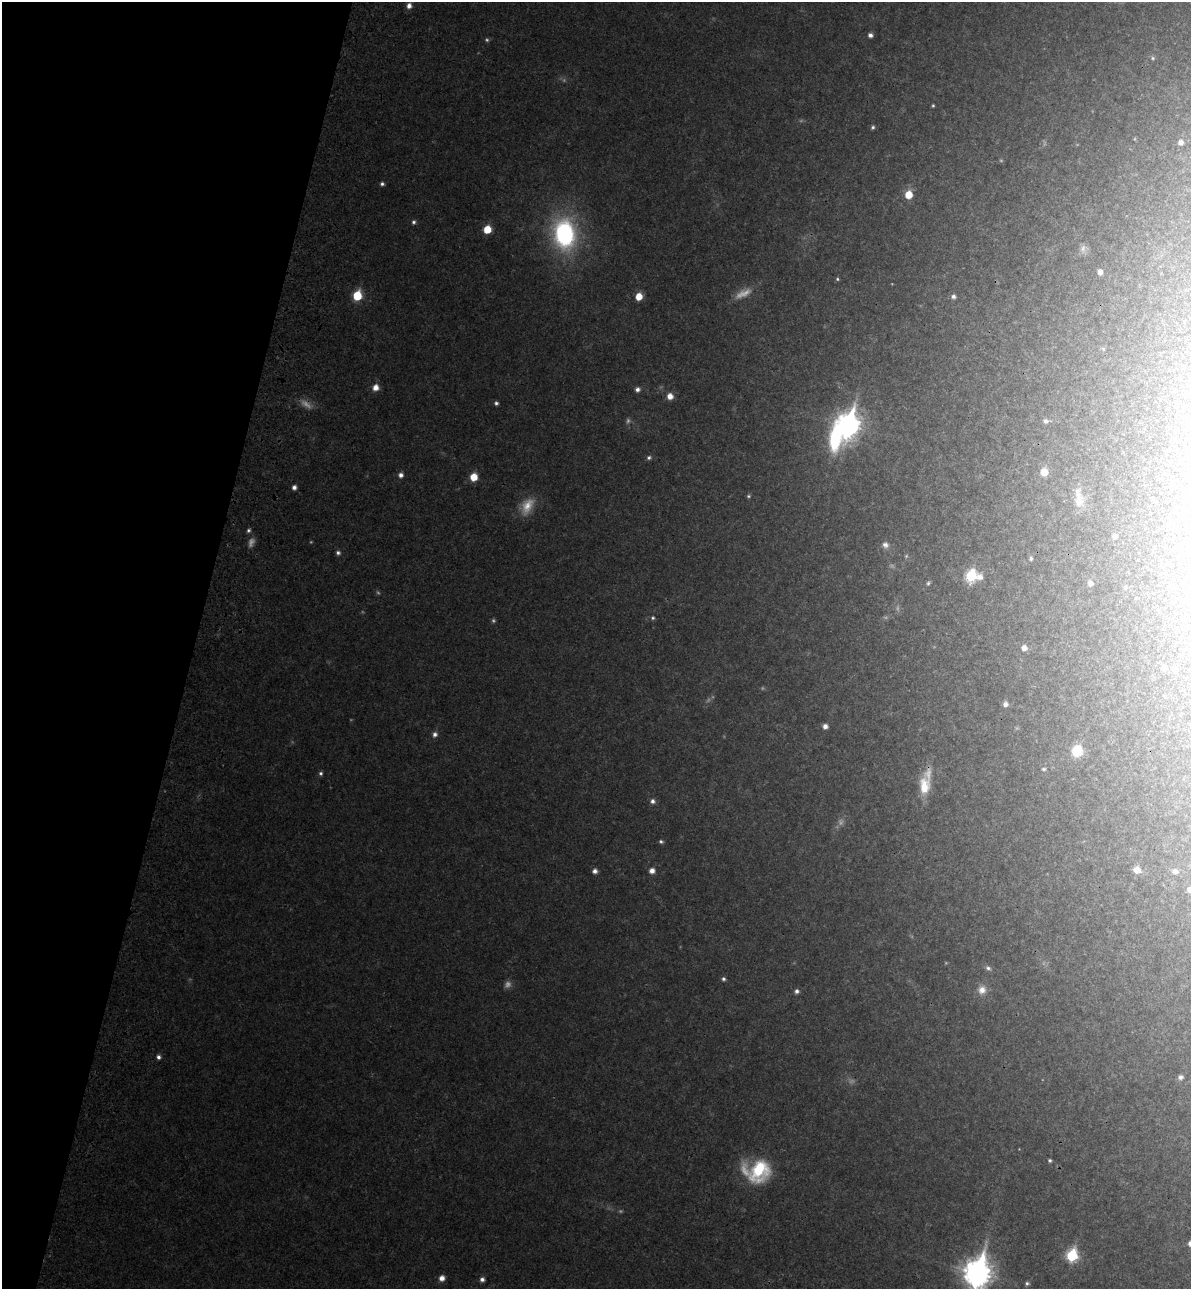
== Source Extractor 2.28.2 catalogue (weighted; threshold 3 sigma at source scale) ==
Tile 9 of 4 x 4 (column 1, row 3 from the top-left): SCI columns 244-1432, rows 1333-2619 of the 5366 x 5236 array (HDU 1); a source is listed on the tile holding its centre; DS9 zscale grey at full resolution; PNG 1193 x 1291 px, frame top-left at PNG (2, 2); no overlay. Shown black and unused: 16% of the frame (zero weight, under 3 of 4 exposures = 6% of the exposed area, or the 3 px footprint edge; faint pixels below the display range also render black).
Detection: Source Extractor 2.28.2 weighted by HDU 2 'WHT'; one run over the whole footprint, this tile lists its part. Background 0.0497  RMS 0.0045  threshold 0.0203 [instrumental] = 3 sigma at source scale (4.5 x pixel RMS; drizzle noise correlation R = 1.50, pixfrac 1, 0.05/0.05 arcsec/px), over >= 5 px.
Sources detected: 95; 21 too faint to see at this stretch — not listed; the other 74 listed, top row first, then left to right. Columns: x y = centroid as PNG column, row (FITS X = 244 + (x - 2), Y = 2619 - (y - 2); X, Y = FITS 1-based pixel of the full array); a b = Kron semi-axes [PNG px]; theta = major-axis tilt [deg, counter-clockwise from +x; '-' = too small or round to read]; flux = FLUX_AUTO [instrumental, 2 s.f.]
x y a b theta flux
409 6 6 5 - 3
870 35 5 5 - 1.9
1153 58 6 5 - 0.95
933 105 4 3 - 0.58
873 127 5 4 - 0.91
1180 142 5 5 - 2.2
382 184 5 5 - 1.2
908 195 6 6 - 9.9
414 222 6 5 - 1.1
487 229 6 6 - 10
564 234 29 21 -83 79
1083 249 12 8 80 2.3
1100 272 6 5 - 2.4
837 279 5 4 - 0.68
357 296 7 6 - 22
639 296 6 5 - 8.1
953 296 6 5 - 1.6
1103 349 5 4 - 0.64
376 387 7 6 - 4.3
638 389 6 5 - 1.9
670 396 6 6 - 4.2
496 403 5 4 - 1.1
1046 421 6 6 - 1.3
848 425 11 9 79 390
835 438 25 12 89 41
649 457 6 6 - 1.1
1044 472 6 6 - 8.3
401 475 5 5 - 2.2
474 477 7 6 - 8.6
294 487 5 4 - 1.9
1188 495 7 6 - 2.4
1078 501 19 15 47 6.8
248 530 6 5 - 1
1115 536 6 5 - 1.5
885 545 9 9 - 2.4
338 553 6 5 - 1.3
1031 558 5 4 - 0.93
971 576 7 6 - 36
980 577 8 8 - 3
928 583 6 5 - 0.84
1090 583 5 5 - 2.3
1170 585 6 5 - 0.92
1125 587 5 5 - 0.64
653 618 5 5 - 0.87
1024 648 6 5 - 3
1164 668 5 5 - 2.1
1175 669 6 5 - 1.8
1005 704 6 6 - 2
825 726 5 5 - 2.4
435 734 7 6 - 1.9
1077 751 11 10 - 13
1044 769 6 4 -1 0.71
321 773 6 5 - 1.1
924 786 25 13 88 11
652 801 6 6 - 2
661 841 5 4 - 0.98
1137 870 7 6 - 5
595 871 5 5 - 2.1
652 871 6 5 - 3.1
1175 871 8 7 - 1.7
1190 889 5 5 - 2.4
988 968 8 6 -42 1.4
723 979 5 4 - 1.1
982 990 11 11 - 4.4
797 991 6 5 - 1.5
158 1057 5 5 - 1.6
1181 1077 5 5 - 1.6
1050 1160 4 4 - 0.82
759 1171 27 23 50 29
1072 1255 7 6 - 46
977 1273 12 10 76 610
442 1278 6 6 - 3.1
482 1279 5 5 - 1.9
1027 1283 6 5 - 1.1
Isophote crosses this tile's border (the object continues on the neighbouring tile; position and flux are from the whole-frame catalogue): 2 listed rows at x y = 1190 889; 977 1273